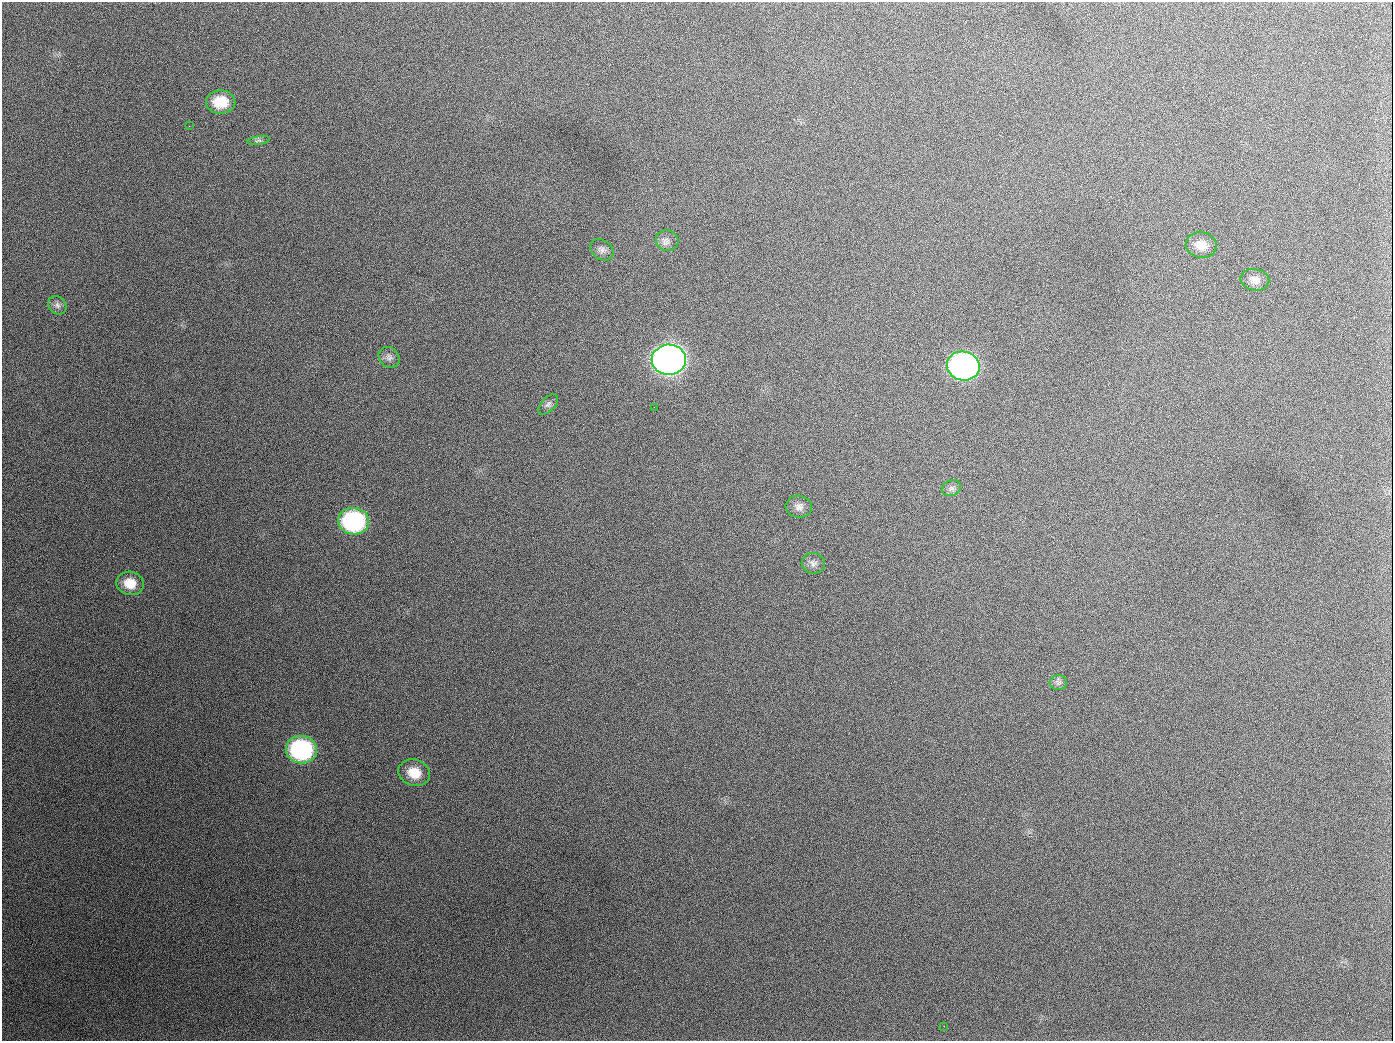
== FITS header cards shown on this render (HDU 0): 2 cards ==
NAXIS1  =                 1391
NAXIS2  =                 1039

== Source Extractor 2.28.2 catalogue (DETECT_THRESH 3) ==
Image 1391 x 1039 px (HDU 0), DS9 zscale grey, 1 PNG px = 1 image px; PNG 1395 x 1043 px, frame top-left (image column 1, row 1039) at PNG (2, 2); each listed source drawn as its Kron ellipse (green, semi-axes under 4 px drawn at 4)
Background 1990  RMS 81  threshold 243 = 3 sigma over >= 5 px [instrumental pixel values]
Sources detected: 22; all 22 listed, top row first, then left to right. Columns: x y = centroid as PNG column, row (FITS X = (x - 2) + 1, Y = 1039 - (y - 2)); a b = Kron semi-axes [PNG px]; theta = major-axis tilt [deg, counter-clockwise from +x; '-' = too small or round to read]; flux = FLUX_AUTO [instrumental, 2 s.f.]
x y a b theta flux
221 102 14 11 -1 1.5e+05
189 126 2 2 - 1.3e+04
258 141 11 4 8 1.3e+04
667 241 11 10 - 2.9e+04
1201 245 15 13 -10 7.2e+04
602 250 13 9 -37 2.8e+04
1255 280 14 10 -11 4.2e+04
57 305 10 8 -47 2.3e+04
389 357 11 9 -44 2.6e+04
669 360 17 15 -1 4.4e+06
963 366 16 14 -11 1.9e+06
548 404 12 6 47 2.0e+04
654 407 2 2 - 5.5e+03
951 488 10 7 20 2.1e+04
799 507 13 11 -8 3.7e+04
354 521 15 13 -5 8.0e+05
813 563 11 10 - 3.1e+04
130 583 14 11 -13 9.2e+04
1058 683 8 7 - 2.0e+04
301 750 15 13 -9 8.2e+05
414 773 16 13 -18 1.1e+05
944 1026 2 2 - 1.0e+04